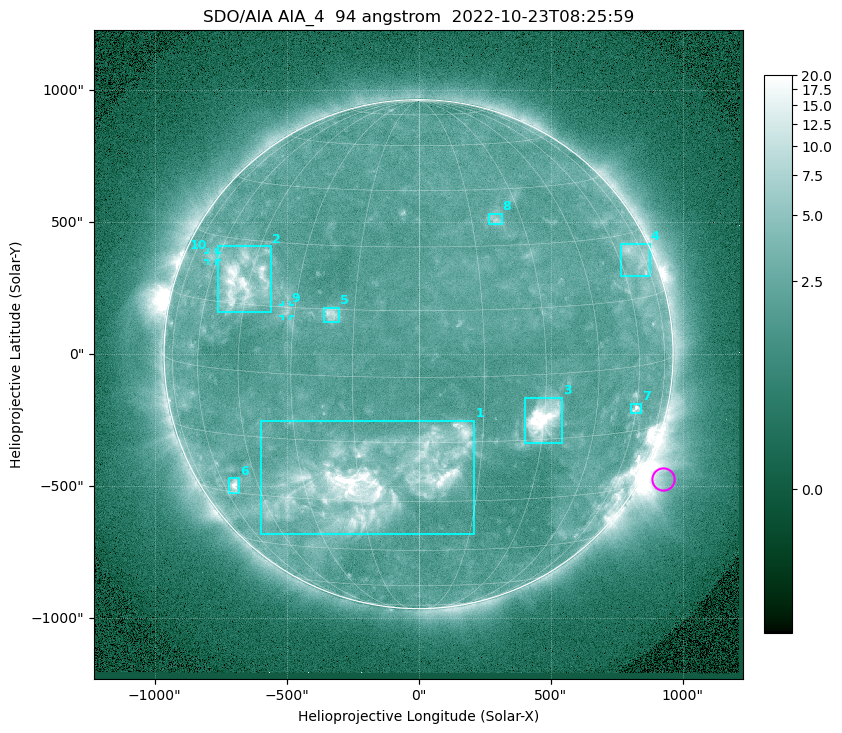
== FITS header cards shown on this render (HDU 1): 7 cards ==
TELESCOP= 'SDO/AIA '           / For AIA: SDO/AIA
INSTRUME= 'AIA_4   '           / For AIA: AIA_ATA1, AIA_ATA2, AIA_ATA3 or AIA_AT
WAVELNTH=                   94 / [angstrom] Wavelength
WAVEUNIT= 'angstrom'           / Wavelength unit: angstrom
DATE-OBS= '2022-10-23T08:25:59.121' / [ISO] Date when observation started; ISO 8
CTYPE1  = 'HPLN-TAN'           / CTYPE1: HPLN
CTYPE2  = 'HPLT-TAN'           / CTYPE2: HPLT

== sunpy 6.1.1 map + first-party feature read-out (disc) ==
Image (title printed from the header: SDO/AIA AIA_4  94 angstrom  2022-10-23T08:25:59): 1024 x 1024 px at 2.4 arcsec/px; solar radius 964 arcsec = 402 px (full disc in frame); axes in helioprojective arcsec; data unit not stated in the header (colour bar unlabelled)
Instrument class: DISC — disc imager (sunpy class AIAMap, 94 A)
Bright regions (active regions / flare kernels): reference = the median radial profile (limb darkening/brightening removed); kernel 9 px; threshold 5 sigma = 2.84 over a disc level ~2.17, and >= 1.15x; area >= 12 px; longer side >= 10 px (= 24 arcsec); searched inside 0.97 R_sun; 10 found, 10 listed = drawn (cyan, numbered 1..; 2 of them under ~33 arcsec drawn as corner ticks so the feature stays visible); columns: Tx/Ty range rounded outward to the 5 arcsec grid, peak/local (2 s.f.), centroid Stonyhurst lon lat
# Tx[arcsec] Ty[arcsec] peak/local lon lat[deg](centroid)
1 -595..210 -685..-250 12 -11 -25
2 -760..-560 155..410 8.5 -47 +20
3 400..545 -335..-165 15 +30 -10
4 765..875 295..420 3.7 +70 +24
5 -360..-300 120..175 4.7 -20 +14
6 -720..-680 -525..-470 7.2 -55 -28
7 805..845 -225..-185 4.9 +60 -10
8 265..315 490..535 3.3 +22 +37
9 -515..-485 145..185 2.8 -32 +14
10 -800..-765 355..385 2.6 -63 +25
Off-limb structures (1.02-1.3 R_sun): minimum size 162 px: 5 found; the strongest spans PA ~225..265 deg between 1.02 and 1.3 R_sun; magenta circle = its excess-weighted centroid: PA ~245 deg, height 1.08 R_sun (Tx ~925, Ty ~-470 arcsec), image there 3.6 x the reference